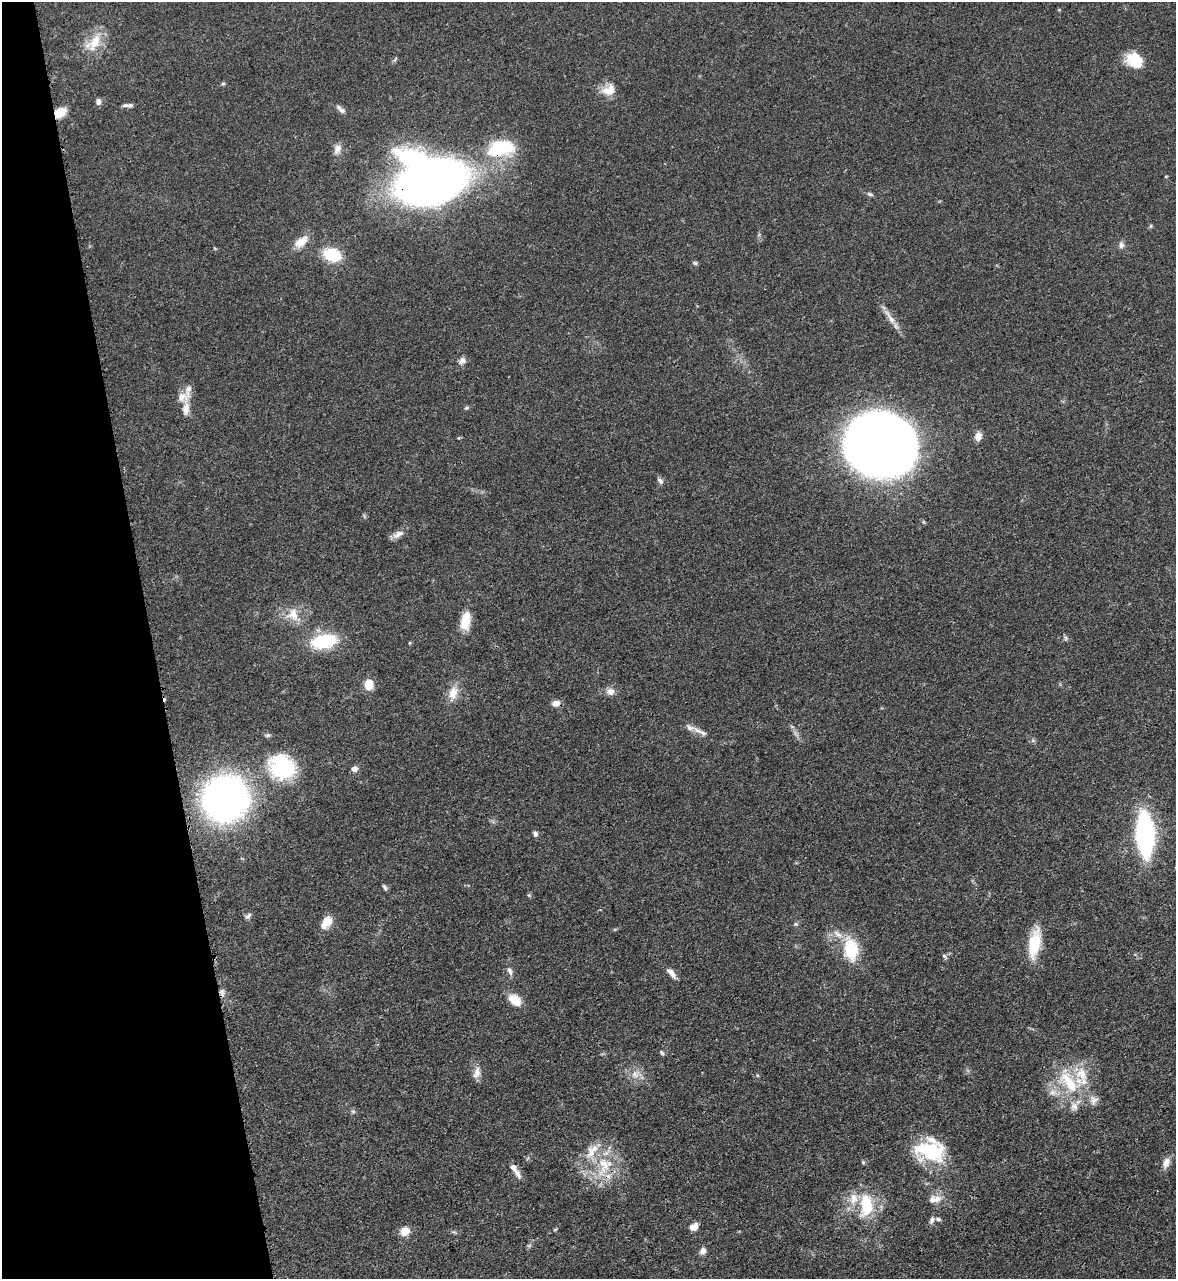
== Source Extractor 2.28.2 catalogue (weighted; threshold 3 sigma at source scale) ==
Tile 5 of 4 x 4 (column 1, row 2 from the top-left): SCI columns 432-1605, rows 2728-4004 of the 5334 x 5453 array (HDU 1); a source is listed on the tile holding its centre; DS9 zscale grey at full resolution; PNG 1178 x 1281 px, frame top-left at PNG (2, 2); no overlay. Shown black and unused: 13% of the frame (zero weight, under 3 of 4 exposures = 11% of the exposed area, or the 3 px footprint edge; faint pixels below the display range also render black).
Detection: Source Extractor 2.28.2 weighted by HDU 2 'WHT'; one run over the whole footprint, this tile lists its part. Background 0.0519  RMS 0.0042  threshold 0.0187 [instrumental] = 3 sigma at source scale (4.5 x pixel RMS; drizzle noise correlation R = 1.50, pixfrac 1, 0.05/0.05 arcsec/px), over >= 5 px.
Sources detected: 90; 1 inside a brighter object's white glare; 1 cosmic-ray / hot-pixel residue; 1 long thin detection or spike segment (spike, bleed or trail) — not listed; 15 inside a brighter listed object's ellipse — not listed separately; the other 72 listed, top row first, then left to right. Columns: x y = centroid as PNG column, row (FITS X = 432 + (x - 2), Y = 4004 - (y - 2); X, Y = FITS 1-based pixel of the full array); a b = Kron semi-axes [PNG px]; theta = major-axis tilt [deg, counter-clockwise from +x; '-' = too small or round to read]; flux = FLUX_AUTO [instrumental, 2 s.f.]
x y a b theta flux
94 42 26 13 62 8.9
1134 60 19 15 -33 11
223 84 6 5 - 0.55
609 90 19 13 23 5.5
98 101 8 6 -88 1.3
125 105 11 5 -6 1.3
59 113 10 7 31 9.5
501 148 39 22 10 24
337 149 14 9 64 2.7
430 183 38 24 16 560
870 194 9 4 -25 0.85
1151 226 5 5 - 0.53
301 241 20 10 36 5.6
1121 245 10 7 -87 1.4
215 248 6 3 -45 0.39
332 255 14 9 -18 21
695 263 7 4 -11 0.67
890 317 31 6 -55 3.9
462 361 10 8 45 1.9
182 397 17 13 -37 4.1
467 408 6 4 20 0.62
978 436 10 7 77 2.7
880 445 46 35 -12 720
660 481 10 6 -51 1.3
398 534 17 7 27 2.6
293 615 20 18 -57 7.3
465 621 22 11 79 7.9
1066 638 7 4 -89 0.73
324 641 30 16 13 20
409 643 5 3 - 0.33
369 685 8 7 - 8.7
610 691 11 10 - 2.5
453 693 21 12 74 5.5
556 703 10 7 9 2.3
697 730 16 7 -21 3
267 735 9 5 6 0.83
282 767 36 31 -26 30
354 769 7 6 - 1.9
225 799 29 28 - 230
535 834 7 5 -68 1.1
1145 834 28 10 -87 120
385 887 9 4 -62 0.84
529 895 5 5 - 0.54
248 916 10 5 45 1.2
327 922 15 10 53 5.8
795 924 6 5 - 0.72
1034 943 35 12 79 14
851 949 25 16 -81 17
944 956 8 4 -49 0.77
510 971 12 6 -66 1.6
671 973 17 7 -50 2.4
222 993 11 6 -90 1.5
515 1000 17 11 -36 6.2
662 1053 8 5 -55 0.73
477 1073 17 8 74 2.9
635 1074 14 11 31 3.8
1069 1082 44 22 -49 23
353 1111 7 4 -1 0.65
930 1151 37 22 -8 25
863 1162 5 4 - 0.52
1166 1163 16 9 71 2.9
604 1164 38 19 83 17
518 1174 15 7 -63 2.4
937 1199 12 10 21 3.4
866 1205 32 17 89 16
932 1220 10 6 70 1.4
694 1227 9 7 41 3.5
555 1229 6 3 19 0.45
405 1231 11 9 37 4.6
454 1232 8 4 -35 0.65
529 1245 7 4 1 0.58
703 1251 8 7 - 2.1
Overlapping masked pixels (flux is a lower limit): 4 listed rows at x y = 59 113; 501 148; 430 183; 604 1164